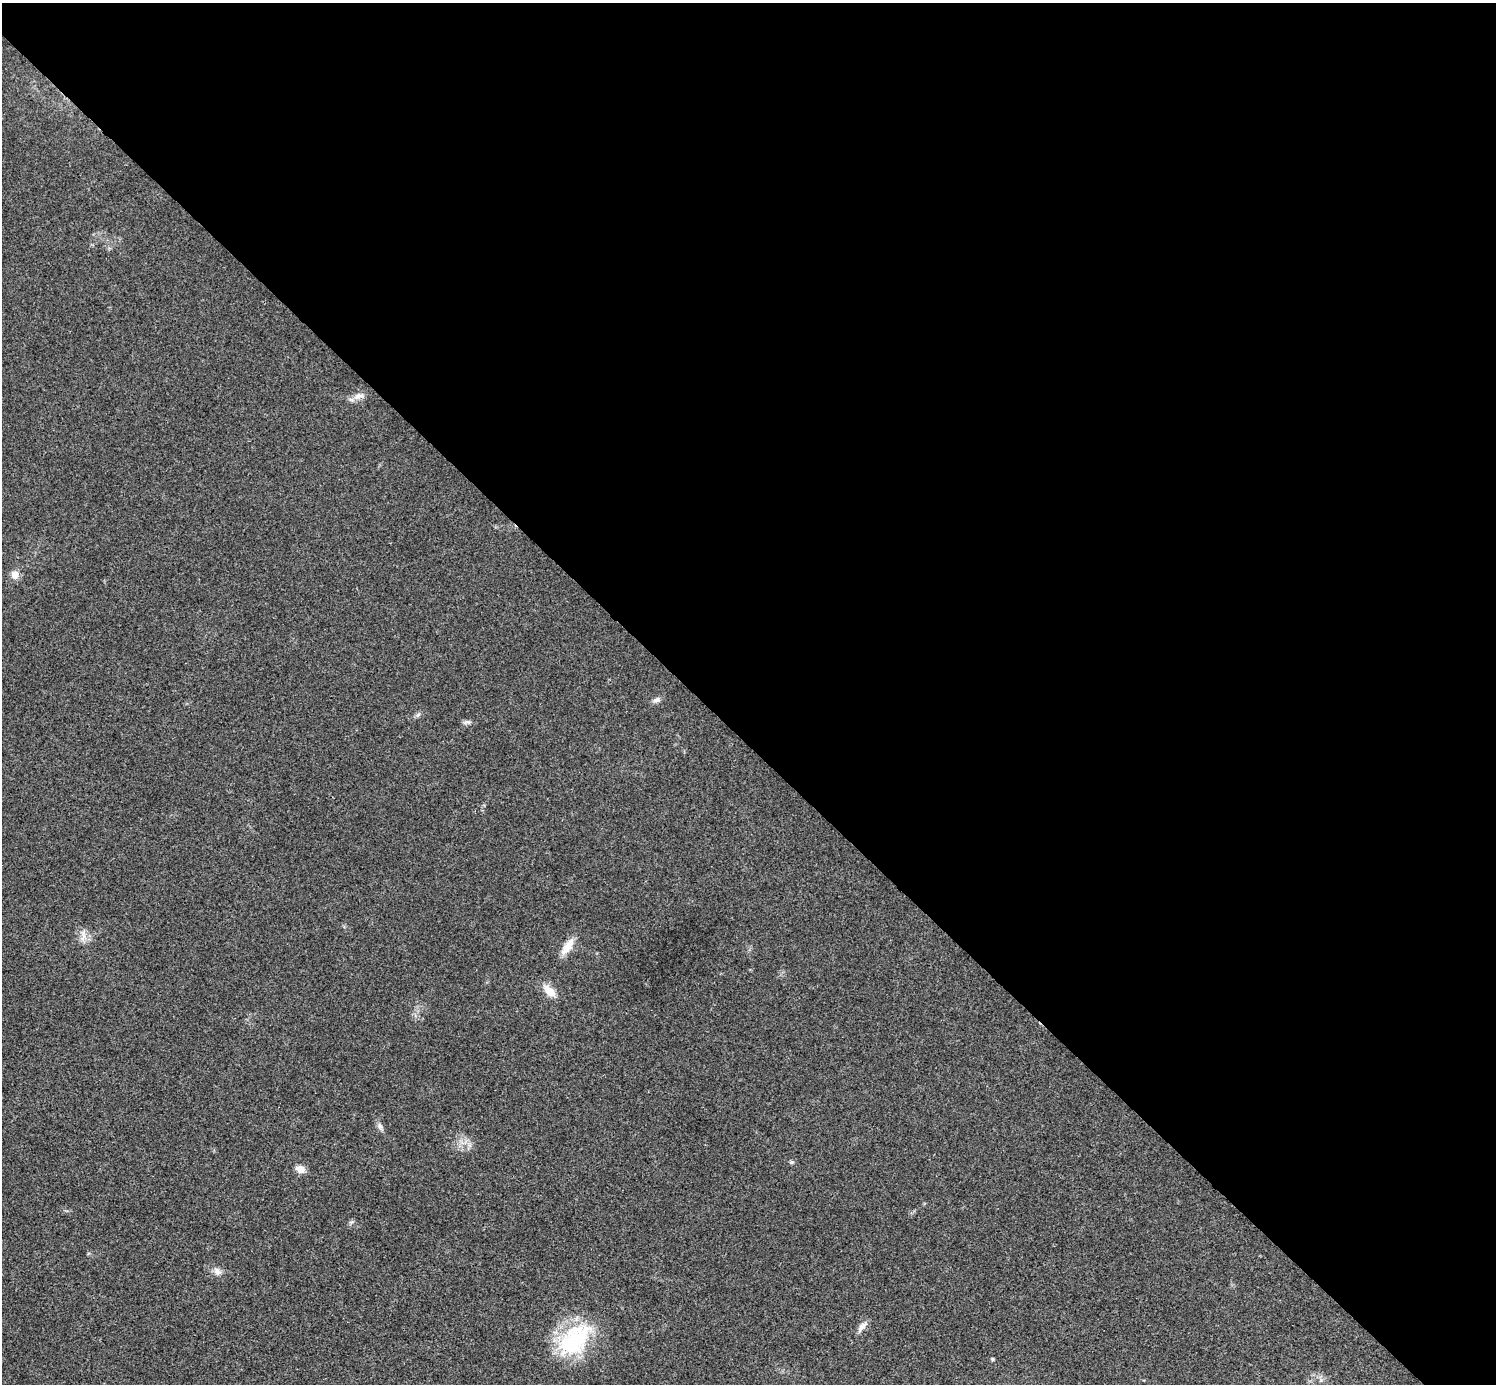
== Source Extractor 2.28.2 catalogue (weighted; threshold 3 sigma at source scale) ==
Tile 8 of 4 x 4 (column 4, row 2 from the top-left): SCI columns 4503-5996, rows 3071-4452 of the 5999 x 5999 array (HDU 1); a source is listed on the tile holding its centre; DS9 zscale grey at full resolution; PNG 1498 x 1386 px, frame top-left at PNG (2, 3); no overlay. Shown black and unused: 54% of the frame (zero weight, under 3 of 4 exposures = <1% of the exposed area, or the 3 px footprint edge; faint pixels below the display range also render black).
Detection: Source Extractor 2.28.2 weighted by HDU 2 'WHT'; one run over the whole footprint, this tile lists its part. Background 0.0205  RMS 0.0041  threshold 0.0182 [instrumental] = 3 sigma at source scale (4.5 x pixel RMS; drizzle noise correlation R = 1.50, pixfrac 1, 0.05/0.05 arcsec/px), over >= 5 px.
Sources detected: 17; all 17 listed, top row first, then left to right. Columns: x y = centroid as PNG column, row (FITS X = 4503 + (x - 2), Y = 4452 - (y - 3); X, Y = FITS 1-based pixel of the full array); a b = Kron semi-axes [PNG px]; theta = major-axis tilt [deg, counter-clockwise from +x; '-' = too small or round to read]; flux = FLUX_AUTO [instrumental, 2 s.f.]
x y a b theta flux
359 396 16 9 12 3.1
15 575 10 10 - 3
656 700 11 7 24 1.5
418 715 9 3 45 0.8
467 722 12 5 3 1.2
83 935 21 6 88 2.5
567 946 25 9 55 5.5
549 991 20 10 -43 5.2
380 1126 11 6 -54 1.5
791 1162 5 5 - 0.8
300 1169 12 9 -25 2.9
351 1222 7 4 32 0.75
217 1271 12 9 -47 2.4
862 1327 18 7 53 2.4
574 1340 50 29 46 37
992 1359 4 4 - 0.71
1321 1380 6 5 - 0.85